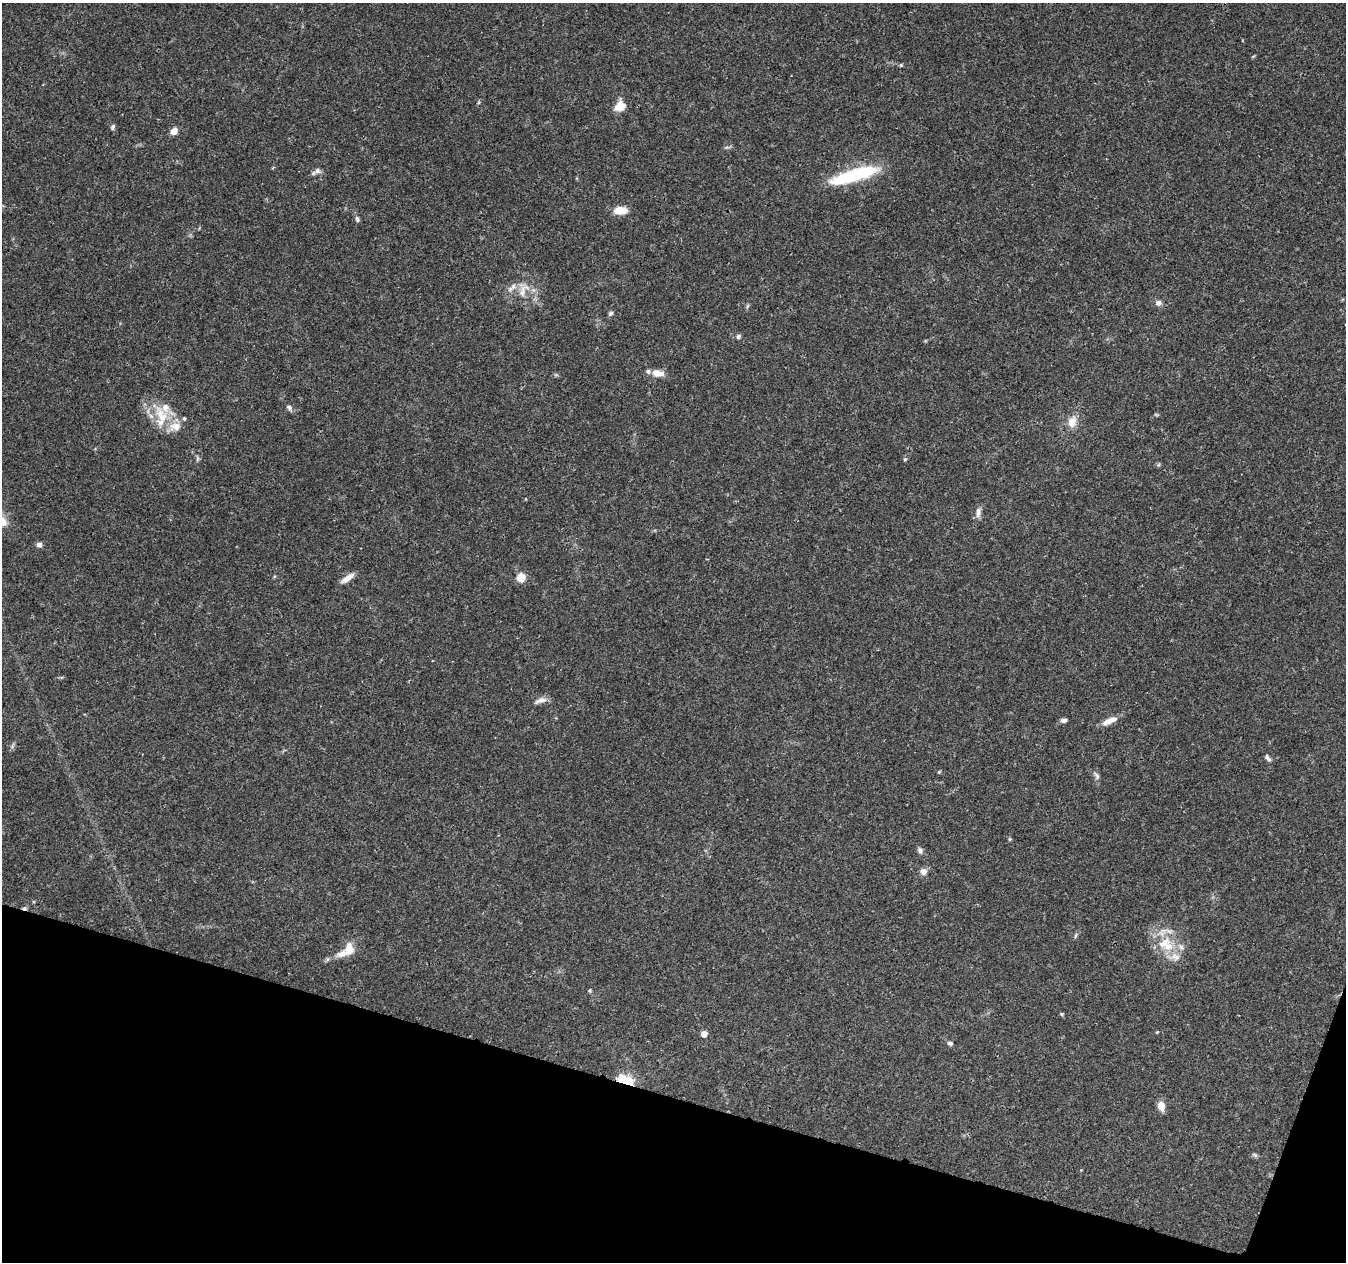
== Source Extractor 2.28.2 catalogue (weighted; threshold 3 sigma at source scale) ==
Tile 15 of 4 x 4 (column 3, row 4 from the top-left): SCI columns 2697-4040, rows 282-1541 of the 5388 x 5541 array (HDU 1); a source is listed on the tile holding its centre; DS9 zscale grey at full resolution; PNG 1348 x 1264 px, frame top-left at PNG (2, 3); no overlay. Shown black and unused: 14% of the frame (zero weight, under 3 of 4 exposures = <1% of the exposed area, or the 3 px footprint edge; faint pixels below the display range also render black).
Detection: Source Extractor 2.28.2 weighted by HDU 2 'WHT'; one run over the whole footprint, this tile lists its part. Background 0.0487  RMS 0.0025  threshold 0.0113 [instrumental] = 3 sigma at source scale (4.5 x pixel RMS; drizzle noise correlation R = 1.50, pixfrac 1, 0.0396/0.0396 arcsec/px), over >= 5 px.
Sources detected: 56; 1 inside a brighter object's white glare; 1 cosmic-ray / hot-pixel residue — not listed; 6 inside a brighter listed object's ellipse — not listed separately; the other 48 listed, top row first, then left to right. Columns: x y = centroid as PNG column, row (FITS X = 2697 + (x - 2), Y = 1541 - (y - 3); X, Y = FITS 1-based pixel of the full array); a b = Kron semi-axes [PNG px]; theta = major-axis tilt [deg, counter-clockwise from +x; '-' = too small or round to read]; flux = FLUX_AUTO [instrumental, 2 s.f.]
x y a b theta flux
901 65 5 4 - 0.32
620 106 12 10 34 3.3
113 127 7 5 67 0.56
174 131 8 6 44 2
273 167 5 3 - 0.25
317 171 9 8 - 0.97
857 174 45 15 15 16
620 210 13 7 2 4.4
357 219 9 5 -74 0.62
523 290 26 15 72 4.7
1158 303 8 8 - 0.98
747 306 7 4 70 0.38
610 313 6 5 - 0.54
738 336 6 5 - 0.6
657 373 15 8 -9 2.4
289 407 9 6 -48 0.76
1157 415 7 3 -19 0.28
162 416 34 16 -65 8.2
184 419 5 5 - 0.44
1072 422 15 11 71 2.8
197 458 7 4 -72 0.43
905 459 5 4 - 0.34
978 512 15 7 81 1.2
39 545 7 6 - 0.92
347 578 17 6 34 2.2
521 578 9 8 - 3.4
540 700 17 6 17 1.5
1063 720 7 5 1 0.89
1109 721 20 7 24 2.5
1268 758 12 5 -56 0.74
939 772 5 4 - 0.24
1097 775 10 5 -57 0.75
1009 839 6 4 89 0.29
920 850 8 6 -73 0.79
923 871 9 8 - 1.2
1075 936 8 3 71 0.38
1164 943 24 13 36 5.4
1181 947 10 6 -60 1
349 948 16 10 80 3.3
1175 957 14 11 -16 2.4
590 991 5 4 - 0.31
1061 1014 5 4 - 0.33
1157 1032 4 3 - 0.22
704 1034 5 5 - 2.5
950 1043 7 5 -18 0.55
626 1081 10 5 -21 33
1161 1106 10 8 -79 2.3
1255 1155 8 4 -36 0.47
Overlapping masked pixels (flux is a lower limit): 1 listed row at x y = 626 1081